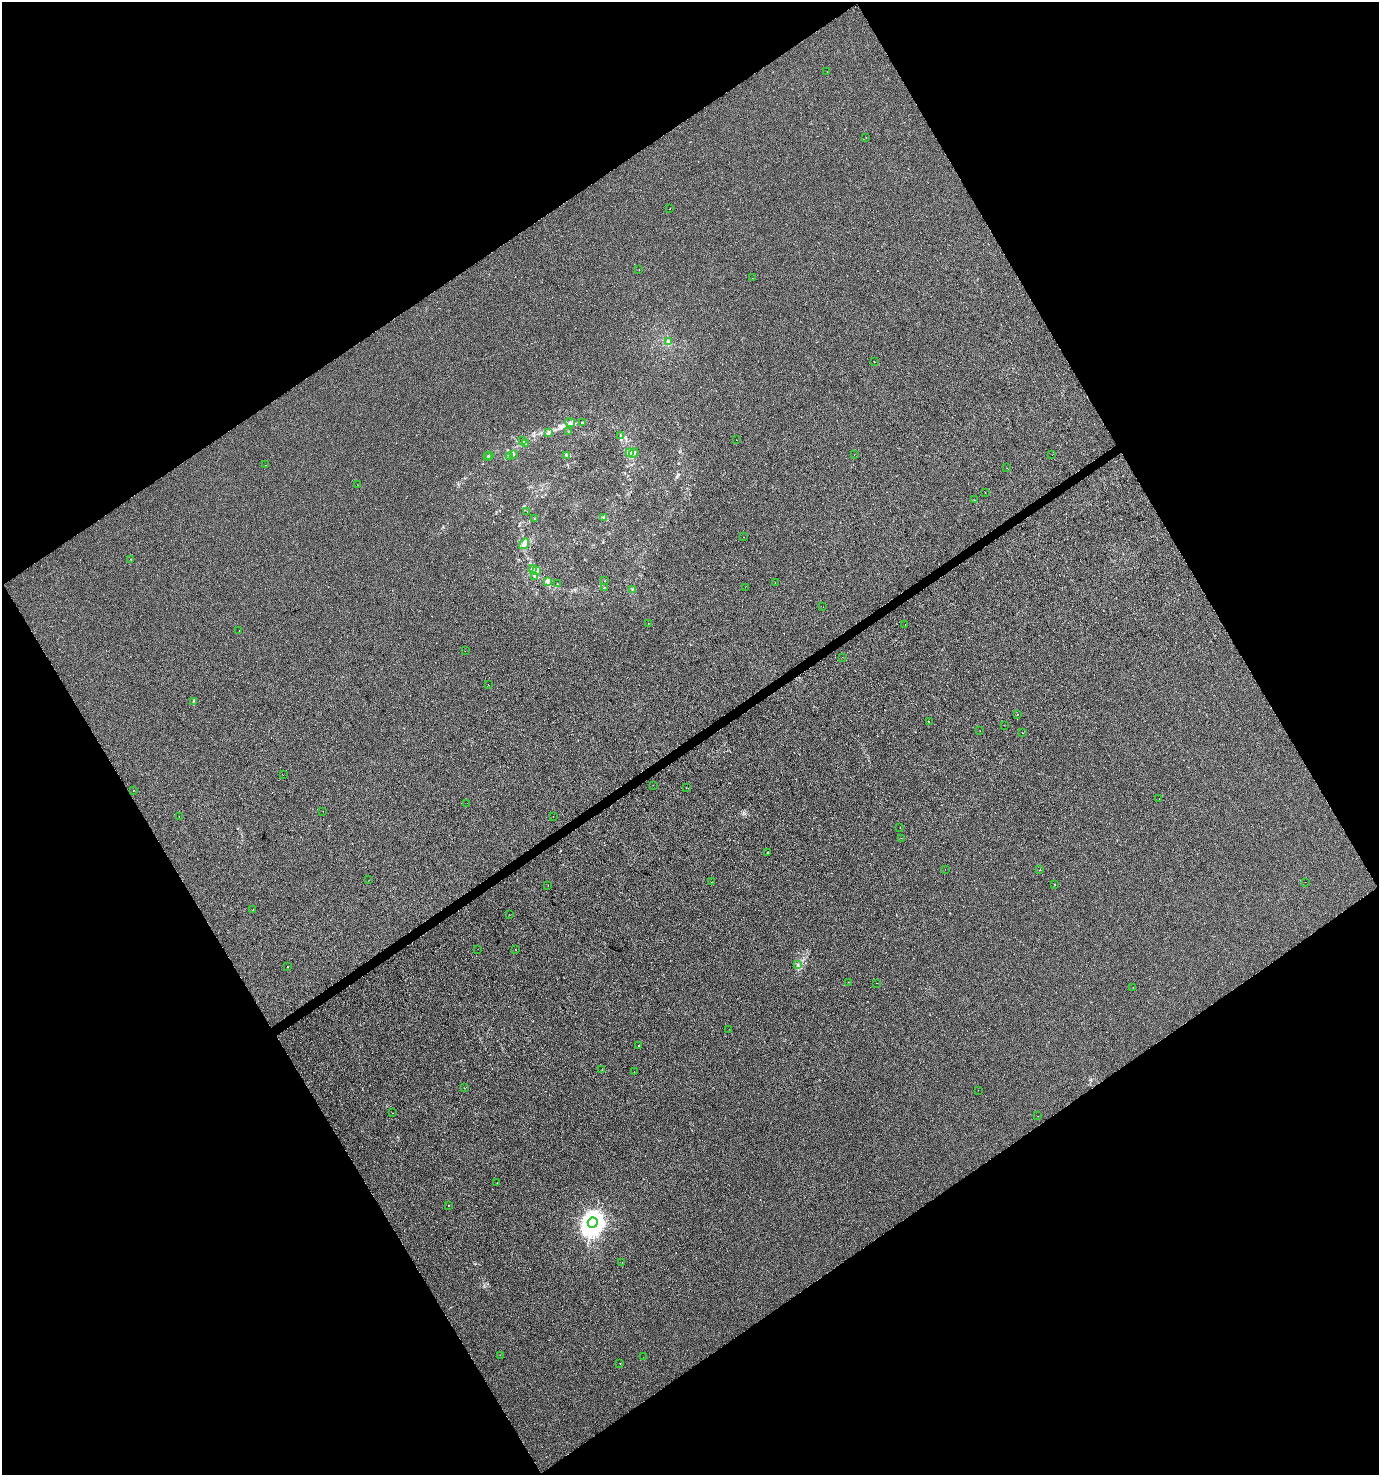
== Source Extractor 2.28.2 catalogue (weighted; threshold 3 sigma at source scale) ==
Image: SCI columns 118-5624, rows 4-5892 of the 5803 x 5892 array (HDU 1 of 3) = the unmasked area's bounding box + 8 px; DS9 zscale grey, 4 x 4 block average (1 PNG px = mean of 4 x 4 image px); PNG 1381 x 1477 px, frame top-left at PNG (2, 2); each listed source drawn as its Kron ellipse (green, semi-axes under 4 px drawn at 4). Shown black and unused: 48% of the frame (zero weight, under 2 of 3 exposures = <1% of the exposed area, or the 3 px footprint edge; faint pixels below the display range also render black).
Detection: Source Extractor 2.28.2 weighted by HDU 2 'WHT'. Background 5.08e-05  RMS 0.0042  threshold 0.0189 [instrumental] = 3 sigma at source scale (4.5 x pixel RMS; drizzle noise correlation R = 1.50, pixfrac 1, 0.0396/0.0396 arcsec/px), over >= 5 px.
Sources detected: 110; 7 cosmic-ray / hot-pixel residue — neither listed nor drawn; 2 inside a brighter listed object's ellipse — not listed separately; the other 101 listed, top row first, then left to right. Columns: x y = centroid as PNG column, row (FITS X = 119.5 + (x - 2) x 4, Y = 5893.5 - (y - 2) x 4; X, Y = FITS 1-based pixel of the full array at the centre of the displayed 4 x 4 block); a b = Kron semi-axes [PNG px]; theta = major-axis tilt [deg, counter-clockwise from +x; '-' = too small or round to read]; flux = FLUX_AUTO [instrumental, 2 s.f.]
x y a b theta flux
827 72 2 2 - 1.5
866 138 2 2 - 0.42
669 209 2 2 - 1.2
639 270 2 2 - 0.58
753 278 2 2 - 0.33
668 342 3 2 - 2.8
874 362 2 2 - 0.71
582 422 2 2 - 1.8
570 423 5 3 - 7.2
569 432 2 2 - 0.98
549 433 3 3 - 4.1
621 436 3 2 - 3.3
736 440 2 2 - 0.47
523 441 3 2 - 2.3
526 444 3 2 - 2.9
630 453 3 2 - 1.6
634 453 5 2 - 4.1
513 454 2 2 - 2.2
854 454 2 2 - 17
566 455 3 2 - 5.6
1052 455 2 2 - 0.35
488 456 3 2 - 2.8
490 456 2 2 - 0.92
510 456 2 2 - 1.2
265 465 2 2 - 2.1
1007 468 2 2 - 0.67
357 485 2 2 - 0.86
985 492 2 2 - 2.8
974 500 2 2 - 1.2
527 511 2 2 - 0.62
603 517 2 2 - 2.2
534 519 2 2 - 1.2
744 537 2 2 - 1.4
524 544 6 4 53 11
131 559 2 2 - 1.7
532 568 3 3 - 4.3
537 571 4 3 - 5.5
535 576 2 2 - 0.77
547 581 2 2 - 13
605 581 2 2 - 0.51
775 583 2 2 - 0.41
557 584 2 2 - 1.1
605 587 2 2 - 1.1
745 587 2 2 - 0.35
632 589 2 2 - 1.1
823 607 2 2 - 0.5
649 623 2 2 - 0.99
905 624 2 2 - 0.43
239 631 2 2 - 0.47
465 651 2 2 - 0.88
843 657 2 2 - 1.7
488 685 2 2 - 0.72
194 701 2 2 - 5.3
1018 715 2 2 - 0.87
929 721 2 2 - 2.8
1004 725 2 2 - 0.38
980 730 2 2 - 0.41
1022 733 2 2 - 0.38
283 775 2 2 - 1.3
653 785 2 2 - 2.4
686 788 2 2 - 0.98
133 790 2 2 - 0.45
1159 798 2 2 - 0.59
467 803 2 2 - 0.53
323 811 2 2 - 0.51
553 816 2 2 - 3
179 817 2 2 - 0.69
900 828 2 2 - 0.52
901 838 2 2 - 0.37
768 853 2 2 - 4.9
945 869 2 2 - 0.94
1040 870 2 2 - 2.1
369 880 2 2 - 0.33
711 882 2 2 - 3.4
1305 882 2 2 - 0.82
1055 884 2 2 - 0.56
548 886 2 2 - 0.77
253 910 2 2 - 2.5
509 915 2 2 - 0.46
478 949 2 2 - 0.63
516 949 2 2 - 1.6
797 965 3 2 - 2.6
287 967 2 2 - 2.3
849 982 2 2 - 2.5
876 983 2 2 - 1.2
1133 987 2 2 - 0.61
729 1029 2 2 - 4.8
638 1045 2 2 - 6.4
602 1069 2 2 - 0.34
634 1072 2 2 - 1.4
464 1088 2 2 - 0.6
978 1090 2 2 - 0.43
392 1113 2 2 - 0.32
1038 1116 2 2 - 0.42
497 1183 2 2 - 3.9
449 1205 2 2 - 2.5
593 1223 5 5 - 3500
622 1263 2 2 - 2.4
500 1355 2 2 - 0.57
643 1357 2 2 - 0.3
620 1363 2 2 - 0.61
Diffuse or blended objects may show on this block-average render without a row.